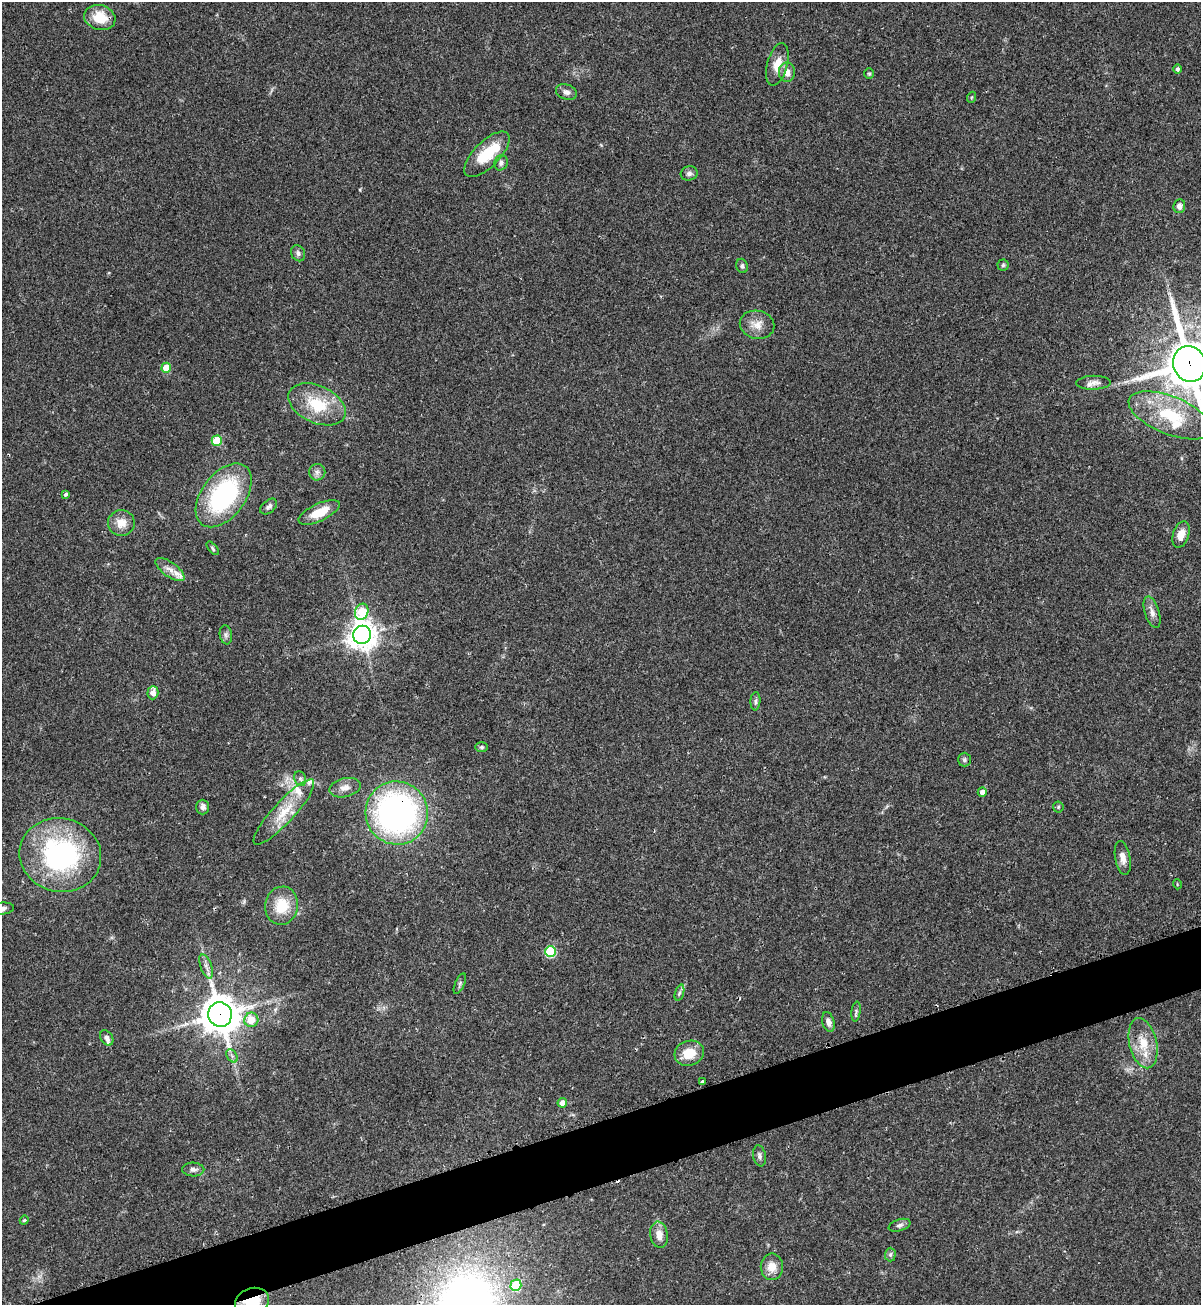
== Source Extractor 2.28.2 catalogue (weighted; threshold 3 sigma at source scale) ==
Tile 7 of 4 x 4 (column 3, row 2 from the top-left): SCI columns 2576-3774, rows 2627-3929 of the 5325 x 5272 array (HDU 1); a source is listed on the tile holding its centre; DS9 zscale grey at full resolution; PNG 1203 x 1307 px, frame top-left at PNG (2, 2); each listed source drawn as its Kron ellipse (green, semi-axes under 4 px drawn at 4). Shown black and unused: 4% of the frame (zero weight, under 2 of 3 exposures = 2% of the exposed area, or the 3 px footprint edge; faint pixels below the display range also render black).
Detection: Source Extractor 2.28.2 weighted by HDU 2 'WHT'; one run over the whole footprint, this tile lists its part. Background 0.0391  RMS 0.0043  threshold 0.0196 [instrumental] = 3 sigma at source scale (4.5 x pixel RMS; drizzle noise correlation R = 1.50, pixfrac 1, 0.05/0.05 arcsec/px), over >= 5 px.
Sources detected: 81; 1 inside a brighter object's white glare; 1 cosmic-ray / hot-pixel residue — neither listed nor drawn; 6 inside a brighter listed object's ellipse — not listed separately; the other 73 listed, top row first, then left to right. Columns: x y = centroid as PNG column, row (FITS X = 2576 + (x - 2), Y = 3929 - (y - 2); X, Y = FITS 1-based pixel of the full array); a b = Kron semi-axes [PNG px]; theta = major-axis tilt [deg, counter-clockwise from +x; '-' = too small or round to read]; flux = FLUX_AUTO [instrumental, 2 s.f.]
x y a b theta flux
100 18 16 12 -16 9.7
777 64 22 10 75 5.6
1178 69 4 4 - 1.1
787 72 9 8 - 3
869 74 5 4 - 0.56
566 92 11 7 -18 1.9
972 97 5 3 - 0.42
487 154 29 13 45 15
501 163 8 6 68 1.5
689 173 8 7 - 1.5
1179 206 7 6 - 2
298 253 8 7 - 1.3
1003 265 5 5 - 0.65
742 266 7 5 -71 1.1
757 325 17 14 -12 5
1189 364 18 16 -70 2100
166 368 5 5 - 10
1093 383 17 7 1 2.5
317 404 30 18 -24 18
1170 415 44 19 -22 25
217 441 5 5 - 14
317 472 8 8 - 1.7
66 494 4 3 - 0.86
224 495 36 21 53 57
269 507 10 6 41 1.3
319 512 22 8 25 8.6
121 523 13 13 - 5
1181 534 13 8 72 4.4
213 548 8 4 -50 0.73
170 569 17 7 -36 3.5
362 612 8 6 71 22
1152 612 16 7 -73 2.8
226 635 9 6 -81 1.2
362 635 9 9 - 500
153 693 6 5 - 3.2
755 701 9 5 87 0.99
481 747 6 5 - 0.79
964 760 7 6 - 0.98
300 779 7 5 -69 0.99
345 788 16 9 13 3.2
982 792 4 4 - 2.2
203 807 7 6 - 1.6
1058 807 5 5 - 0.57
284 812 43 10 47 11
397 813 32 31 - 140
60 855 41 37 -14 74
1123 858 17 7 -79 3.2
1177 884 5 3 - 0.35
282 906 19 16 81 12
2 908 12 6 4 1.7
550 952 5 5 - 33
206 966 13 5 -70 2
460 984 11 4 67 0.93
679 993 8 3 71 1
856 1011 10 4 83 0.94
220 1015 12 12 - 1000
251 1020 7 7 - 6.8
828 1022 10 6 -75 2.3
107 1038 8 6 -59 1.8
1143 1043 25 13 -77 9.4
689 1053 15 12 18 8.9
232 1056 7 5 -57 1.1
702 1082 3 3 - 1.9
562 1103 5 4 - 3.8
760 1156 10 6 -79 1.4
193 1169 11 7 -2 1.7
24 1220 4 4 - 0.47
900 1225 11 6 16 1.3
659 1235 13 8 -80 4
890 1255 7 5 88 0.88
772 1267 13 11 90 4.6
516 1285 6 5 - 16
252 1301 17 13 19 16
Overlapping masked pixels (flux is a lower limit): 5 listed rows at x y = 1189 364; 397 813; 220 1015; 516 1285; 252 1301
Isophote crosses this tile's border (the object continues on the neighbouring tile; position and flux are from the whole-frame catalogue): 4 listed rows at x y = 1189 364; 1170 415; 2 908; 252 1301